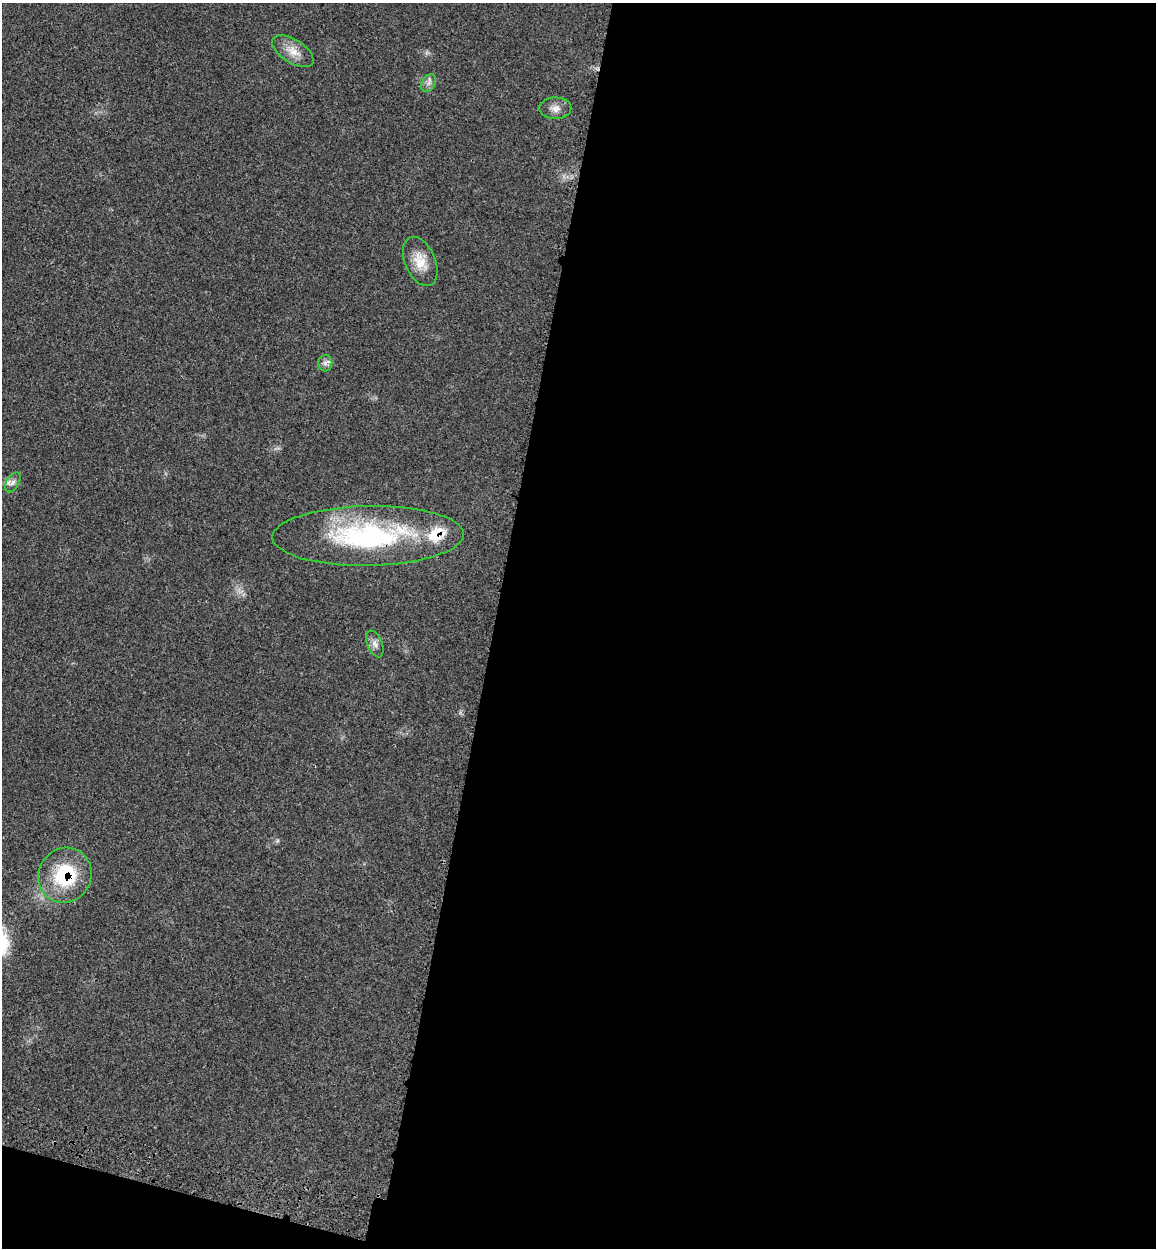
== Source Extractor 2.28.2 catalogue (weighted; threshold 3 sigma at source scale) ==
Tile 16 of 4 x 4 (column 4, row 4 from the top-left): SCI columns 3786-4939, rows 91-1336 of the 5150 x 5164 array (HDU 1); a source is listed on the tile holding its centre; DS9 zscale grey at full resolution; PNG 1158 x 1250 px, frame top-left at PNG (2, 3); each listed source drawn as its Kron ellipse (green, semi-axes under 4 px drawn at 4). Shown black and unused: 59% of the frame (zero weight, under 3 of 4 exposures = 8% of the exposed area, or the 3 px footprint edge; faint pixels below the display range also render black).
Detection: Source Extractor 2.28.2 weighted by HDU 2 'WHT'; one run over the whole footprint, this tile lists its part. Background 0.0213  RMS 0.0033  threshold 0.0149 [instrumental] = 3 sigma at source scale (4.5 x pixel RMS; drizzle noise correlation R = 1.50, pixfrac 1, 0.05/0.05 arcsec/px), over >= 5 px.
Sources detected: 10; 1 inside a brighter listed object's ellipse — not listed separately; the other 9 listed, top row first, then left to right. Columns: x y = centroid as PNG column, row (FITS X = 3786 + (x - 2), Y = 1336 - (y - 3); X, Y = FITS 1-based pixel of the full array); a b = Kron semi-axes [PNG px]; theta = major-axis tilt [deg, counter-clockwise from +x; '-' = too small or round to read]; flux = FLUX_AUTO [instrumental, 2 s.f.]
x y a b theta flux
293 51 23 11 -32 4.4
429 83 9 6 60 1.3
555 108 16 11 0 2.7
420 261 26 15 -67 6.1
325 363 8 7 - 1.2
13 482 11 6 59 1.4
368 536 96 30 1 59
375 644 14 7 -68 1.7
65 875 28 26 56 22
Overlapping masked pixels (flux is a lower limit): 2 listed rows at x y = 368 536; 65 875